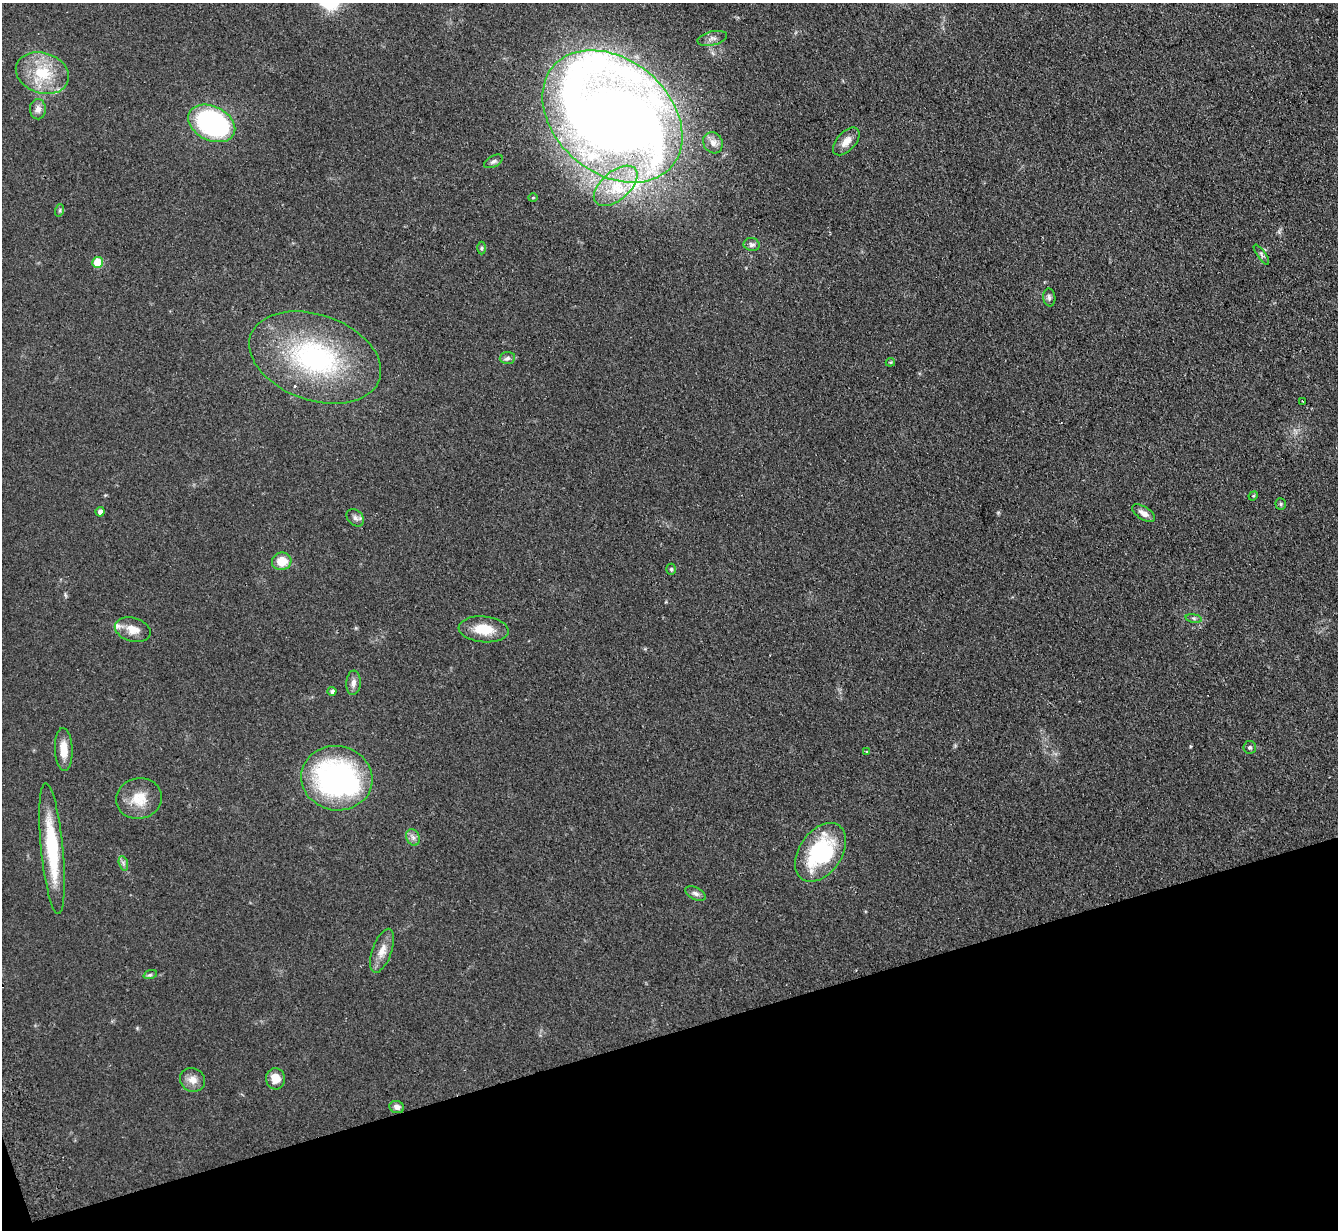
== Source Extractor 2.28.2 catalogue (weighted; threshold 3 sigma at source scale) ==
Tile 14 of 4 x 4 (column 2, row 4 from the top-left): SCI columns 1385-2720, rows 158-1385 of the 5439 x 5351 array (HDU 1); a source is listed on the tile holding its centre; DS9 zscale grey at full resolution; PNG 1340 x 1232 px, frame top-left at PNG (2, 3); each listed source drawn as its Kron ellipse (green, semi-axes under 4 px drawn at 4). Shown black and unused: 16% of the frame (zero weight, under 2 of 3 exposures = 3% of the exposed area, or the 3 px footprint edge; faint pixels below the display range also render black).
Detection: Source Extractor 2.28.2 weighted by HDU 2 'WHT'; one run over the whole footprint, this tile lists its part. Background 0.0751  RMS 0.0075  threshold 0.0339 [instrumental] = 3 sigma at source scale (4.5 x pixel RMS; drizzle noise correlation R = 1.50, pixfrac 1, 0.05/0.05 arcsec/px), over >= 5 px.
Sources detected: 50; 1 inside a brighter object's white glare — neither listed nor drawn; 2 inside a brighter listed object's ellipse — not listed separately; the other 47 listed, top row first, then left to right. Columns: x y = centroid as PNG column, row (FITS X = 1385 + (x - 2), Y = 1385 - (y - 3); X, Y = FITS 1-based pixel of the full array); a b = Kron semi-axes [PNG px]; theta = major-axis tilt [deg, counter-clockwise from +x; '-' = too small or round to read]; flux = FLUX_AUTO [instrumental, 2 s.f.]
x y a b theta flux
712 38 15 7 14 4
42 73 27 20 -18 29
38 109 10 8 -88 3.9
612 116 78 57 -40 1500
212 123 25 17 -26 150
846 141 17 9 48 6.8
713 143 11 9 -61 4.7
493 161 10 5 27 2.3
616 186 26 14 41 24
533 198 5 3 - 0.73
60 210 6 4 72 1
752 245 8 6 -10 2.2
481 248 6 4 89 1.2
1261 255 12 3 -55 1.5
98 262 5 5 - 25
1049 297 9 6 -81 2.1
315 357 68 43 -19 130
507 358 8 6 2 2.1
890 362 4 4 - 0.83
1302 401 3 2 - 0.44
1253 496 5 3 - 0.73
1281 504 5 5 - 1.1
100 512 4 4 - 3
1144 513 13 6 -32 4.4
355 518 10 7 -45 2.9
282 561 10 8 7 13
671 569 5 4 - 1.2
1194 618 8 4 -9 1.5
484 629 25 13 -5 17
133 630 18 11 -16 9.5
353 683 12 7 86 3.6
332 691 4 4 - 2
1250 747 6 6 - 1.6
64 749 21 9 -88 10
866 752 3 3 - 1.7
337 778 36 32 -11 170
139 798 23 20 13 17
413 837 8 6 -68 2.9
52 849 66 11 -84 51
820 852 32 21 55 70
123 863 7 4 -71 1.7
695 893 11 6 -28 2.7
382 951 23 9 70 8.5
150 975 7 4 19 1.3
275 1079 10 9 - 9.1
192 1080 13 11 -31 6.6
397 1107 7 6 - 3.2